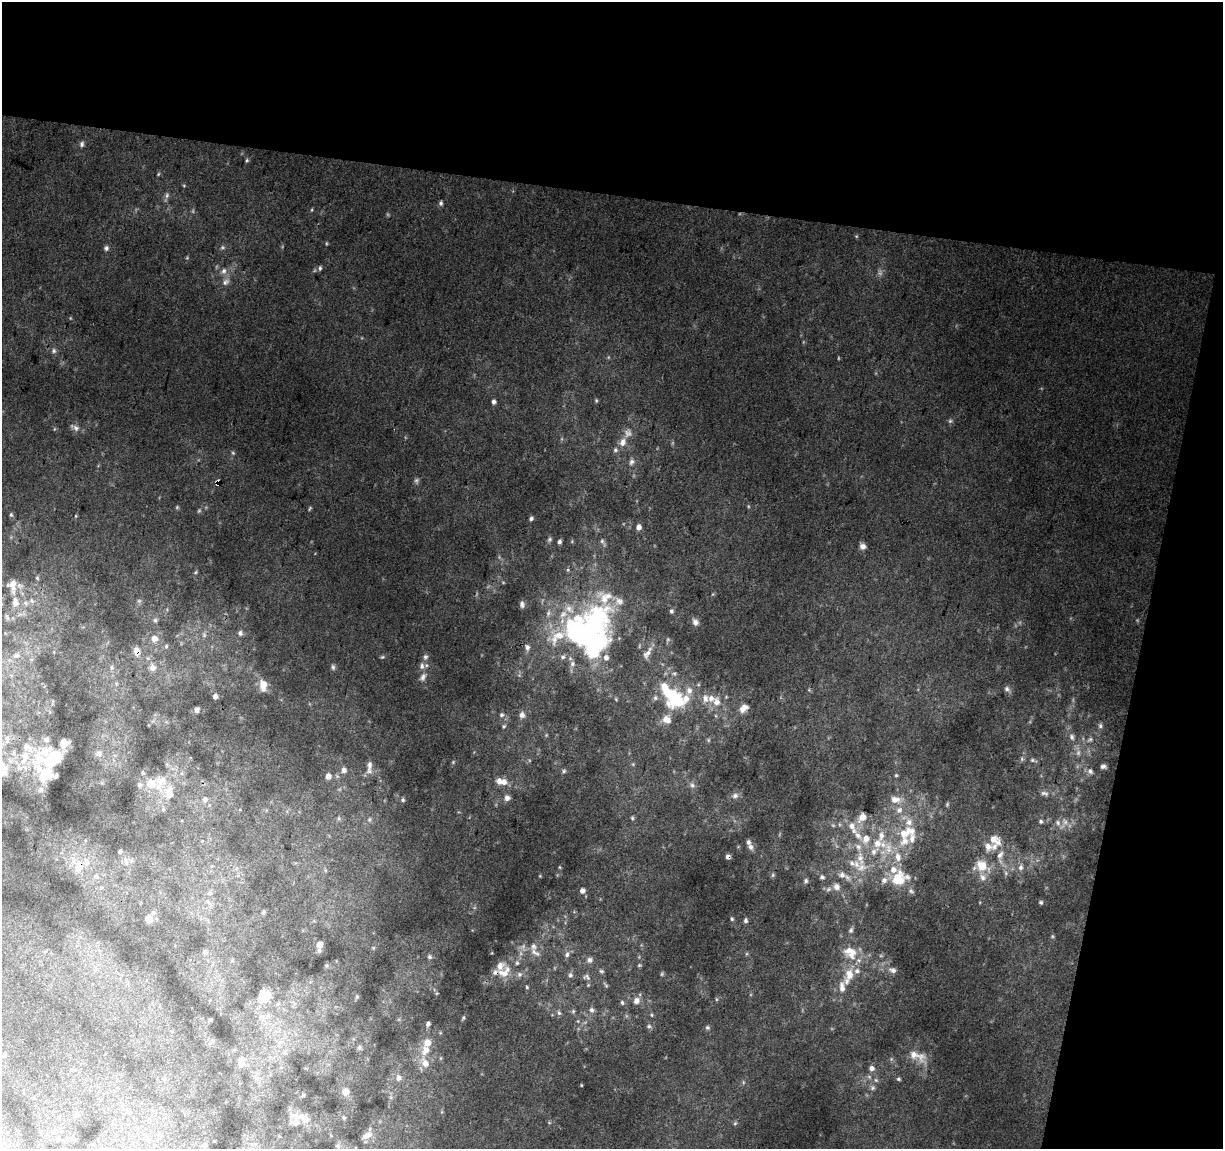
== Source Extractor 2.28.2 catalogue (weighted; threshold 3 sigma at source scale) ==
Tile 2 of 2 x 2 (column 2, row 1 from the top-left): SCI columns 1222-2442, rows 1259-2405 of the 2442 x 2533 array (HDU 1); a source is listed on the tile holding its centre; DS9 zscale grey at full resolution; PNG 1225 x 1151 px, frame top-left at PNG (2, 2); no overlay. Shown black and unused: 23% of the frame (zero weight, under 3 of 4 exposures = <1% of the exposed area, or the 3 px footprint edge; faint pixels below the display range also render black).
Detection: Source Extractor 2.28.2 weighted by HDU 2 'WHT'; one run over the whole footprint, this tile lists its part. Background 0.0636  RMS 0.011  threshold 0.0482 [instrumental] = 3 sigma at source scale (4.5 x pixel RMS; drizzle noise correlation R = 1.50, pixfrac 1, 0.0396/0.0396 arcsec/px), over >= 5 px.
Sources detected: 272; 11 too faint to see at this stretch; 6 inside a brighter object's white glare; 1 cosmic-ray / hot-pixel residue — not listed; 55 inside a brighter listed object's ellipse — not listed separately; the other 199 listed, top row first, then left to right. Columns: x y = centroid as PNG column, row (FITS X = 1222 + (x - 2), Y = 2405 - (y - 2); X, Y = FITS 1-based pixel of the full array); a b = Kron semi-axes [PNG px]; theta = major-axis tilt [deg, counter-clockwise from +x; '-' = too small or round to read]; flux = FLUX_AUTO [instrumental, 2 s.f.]
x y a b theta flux
82 144 7 6 - 2.9
247 160 5 4 - 1.5
158 174 5 4 - 1.1
167 195 8 6 75 3
441 203 6 5 - 2.4
106 248 6 6 - 3
320 268 6 4 81 2.1
224 271 9 7 72 5
225 282 11 8 33 5.3
54 351 7 6 - 2.9
596 400 5 4 - 1.4
494 402 5 5 - 3.2
950 421 6 6 - 2
76 428 12 8 -31 4.8
623 442 12 9 67 8.3
233 453 5 4 - 1.3
631 462 9 6 57 3.7
416 480 7 6 - 2.5
218 482 4 3 - 47
11 515 6 5 - 1.6
531 518 5 4 - 2.6
639 527 6 5 - 5
550 539 6 6 - 2.1
602 541 6 6 - 2.3
559 542 5 4 - 2.9
863 546 8 7 - 5.1
196 572 6 3 70 1.4
37 578 5 4 - 1
12 584 11 9 57 6.8
605 597 56 24 -76 61
32 601 6 4 -44 1.7
139 601 6 6 - 1.9
15 602 13 9 -84 6.4
25 603 6 4 -89 1.7
522 604 8 6 -80 3.5
671 611 6 5 - 2.2
155 620 7 6 - 2.4
695 622 9 7 -61 4.7
240 633 7 6 - 3.6
578 634 46 33 -58 190
204 635 8 6 -89 3.4
154 638 9 8 - 9
166 646 7 5 69 2.1
527 647 8 6 -89 3.6
137 651 11 8 -78 9.3
647 653 19 7 58 7.1
17 655 7 5 43 2.1
382 657 5 4 - 1.4
425 657 7 6 - 3.2
422 666 9 7 85 4.5
112 667 8 5 -88 2.5
333 667 7 5 -72 2.4
153 668 10 10 - 7.5
423 677 12 7 62 5.1
263 685 11 7 -86 14
1007 689 8 6 -29 3.2
215 696 5 5 - 4.9
655 698 7 5 -70 2.2
705 698 12 8 -88 7.2
676 700 18 16 -43 63
716 702 12 9 -87 10
743 708 12 8 37 8.4
197 710 7 6 - 3.3
501 715 6 5 - 2.2
522 715 8 7 - 4.4
667 719 12 10 -35 9.2
504 726 5 5 - 1.5
1100 726 7 6 - 2.5
1072 737 10 6 -60 4.1
7 738 14 7 -89 7.6
1090 739 8 5 29 2.5
14 753 7 4 90 2.6
98 754 8 8 - 4.7
25 756 14 12 84 18
54 758 25 21 2 46
1022 759 6 4 -48 1.7
1032 760 7 5 0 2
453 762 4 4 - 1.1
633 764 5 4 - 1.2
3 766 21 9 -55 14
1103 766 6 5 - 3.1
369 767 21 7 86 8.3
344 770 9 8 - 5.4
564 771 5 5 - 1.8
1090 771 8 8 - 4.1
143 773 6 4 -24 1.7
896 775 5 4 - 1.3
328 776 7 6 - 6.4
160 782 28 19 67 32
504 782 9 8 - 7.5
692 785 8 7 - 3.6
41 790 9 7 33 3.9
1044 793 13 6 -12 4.2
735 796 9 7 17 4.3
507 798 6 6 - 5.3
895 799 14 9 -5 11
205 800 7 7 - 3.5
403 800 6 5 - 2.2
947 804 5 4 - 1.3
899 810 11 9 39 8.3
862 817 13 10 51 10
339 818 6 4 72 1.8
632 818 5 4 - 1.5
369 819 8 6 88 2.8
1041 821 6 5 - 2
909 822 10 9 - 8.1
1058 823 9 7 -61 4.2
852 826 12 10 -82 10
904 833 14 11 -8 17
866 839 13 10 68 12
993 839 12 9 2 9.4
750 847 9 7 -75 4.6
888 849 20 10 -75 19
120 851 4 3 - 1.7
874 852 14 9 44 11
1000 855 12 7 54 5.8
860 858 21 9 -78 15
852 863 9 8 - 5.5
982 866 13 11 -40 21
78 867 11 10 - 15
1021 867 8 7 - 4.3
773 875 6 4 89 1.6
842 875 10 8 0 6.3
96 876 7 7 - 3.6
540 876 3 3 - 0.85
822 877 7 6 - 2.6
898 879 18 15 68 30
806 881 6 6 - 2.3
836 887 10 9 - 6.4
101 888 6 3 18 1.5
582 891 6 6 - 4.7
911 891 7 5 -29 2.2
209 893 6 5 - 2.7
208 902 9 5 -49 3.3
1041 902 5 5 - 1.8
263 912 6 5 - 1.8
149 919 6 6 - 12
732 919 5 4 - 1.4
745 920 6 5 - 2.6
851 930 8 5 63 2.6
1052 936 6 4 -71 1.3
320 944 8 7 - 5.2
205 951 7 5 -89 2.1
535 952 18 7 -33 8.1
850 952 20 15 -38 23
567 954 9 6 75 4
430 957 7 6 - 2.4
589 960 8 8 - 4.4
517 963 6 5 - 2.4
639 965 6 5 - 1.4
893 970 10 7 -15 4.5
601 971 7 5 -16 2.1
503 973 16 11 -3 14
662 974 5 5 - 1.5
849 974 17 13 80 18
570 975 7 6 - 3.1
587 977 11 8 -21 4.1
606 985 9 4 -53 1.8
527 987 5 4 - 1.3
264 996 14 12 39 18
357 997 6 4 70 1.6
716 999 5 3 - 1.1
636 1001 8 8 - 6.3
622 1002 7 5 -74 2.1
591 1010 8 7 - 3.5
573 1011 6 5 - 1.7
559 1013 7 5 -74 2.5
652 1015 5 4 - 1.3
268 1016 7 6 - 3.5
463 1018 6 3 72 1.4
210 1019 5 3 - 1
428 1024 5 4 - 2.5
649 1026 7 6 - 2.4
707 1027 6 6 - 2.1
359 1048 7 5 74 2.4
234 1050 6 4 44 1.3
425 1050 14 10 67 13
285 1053 7 7 - 3.7
4 1056 5 5 - 1.9
917 1056 28 11 -21 15
241 1063 8 7 - 8.5
872 1068 7 6 - 4.7
398 1078 8 6 87 4.1
898 1079 6 5 - 1.8
876 1080 6 5 - 2.2
581 1085 4 2 - 0.83
872 1088 7 6 - 3
346 1092 9 7 86 7.2
303 1095 6 4 47 1.4
129 1112 7 5 11 2.4
77 1115 6 5 - 3.1
301 1117 13 9 -10 8.5
344 1118 5 4 - 1.3
735 1123 5 4 - 1.5
159 1135 8 6 -20 3.6
367 1136 13 8 30 6.6
147 1138 9 6 -71 3.9
204 1146 8 7 - 3.1
338 1146 7 6 - 2.9
Overlapping masked pixels (flux is a lower limit): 3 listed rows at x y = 218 482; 137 651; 78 867
Isophote crosses this tile's border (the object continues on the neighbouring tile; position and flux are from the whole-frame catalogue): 1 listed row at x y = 3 766